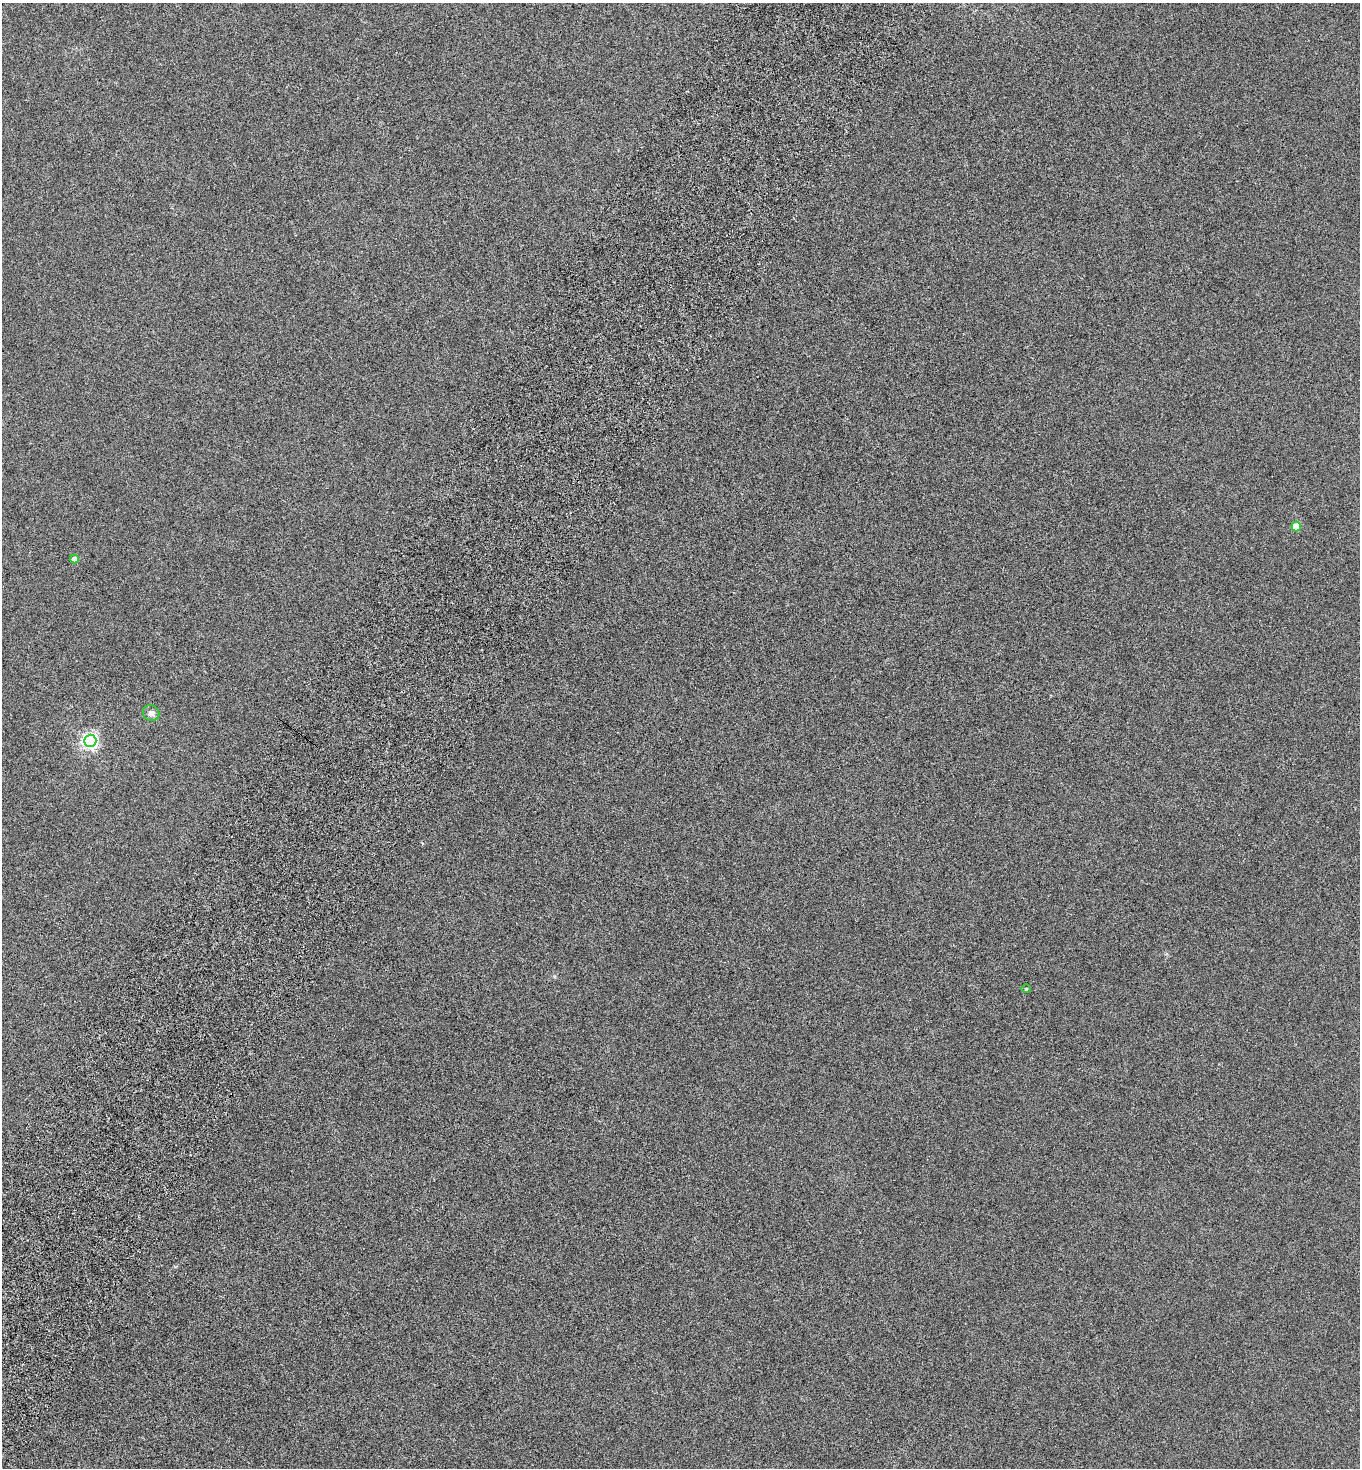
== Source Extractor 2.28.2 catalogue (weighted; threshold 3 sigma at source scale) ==
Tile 7 of 4 x 4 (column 3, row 2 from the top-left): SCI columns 3061-4418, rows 2972-4437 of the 5983 x 5948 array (HDU 1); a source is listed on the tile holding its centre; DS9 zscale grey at full resolution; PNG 1362 x 1470 px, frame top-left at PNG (2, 3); each listed source drawn as its Kron ellipse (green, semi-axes under 4 px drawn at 4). Shown black and unused: <1% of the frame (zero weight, under 5 of 9 exposures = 3% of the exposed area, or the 3 px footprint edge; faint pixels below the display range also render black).
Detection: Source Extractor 2.28.2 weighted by HDU 2 'WHT'; one run over the whole footprint, this tile lists its part. Background 6.19e-04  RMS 0.0019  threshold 0.0079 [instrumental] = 3 sigma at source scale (4.09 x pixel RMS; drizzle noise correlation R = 1.36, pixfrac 0.8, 0.05/0.05 arcsec/px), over >= 5 px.
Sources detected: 5; all 5 listed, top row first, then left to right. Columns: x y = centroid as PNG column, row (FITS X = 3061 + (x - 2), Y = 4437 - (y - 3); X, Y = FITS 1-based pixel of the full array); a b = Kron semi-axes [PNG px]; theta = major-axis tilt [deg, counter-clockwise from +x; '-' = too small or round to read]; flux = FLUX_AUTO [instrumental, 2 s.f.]
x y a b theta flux
1296 527 5 4 - 3.6
74 559 4 4 - 1.5
151 713 8 7 - 0.74
90 741 6 6 - 48
1026 989 4 4 - 0.16